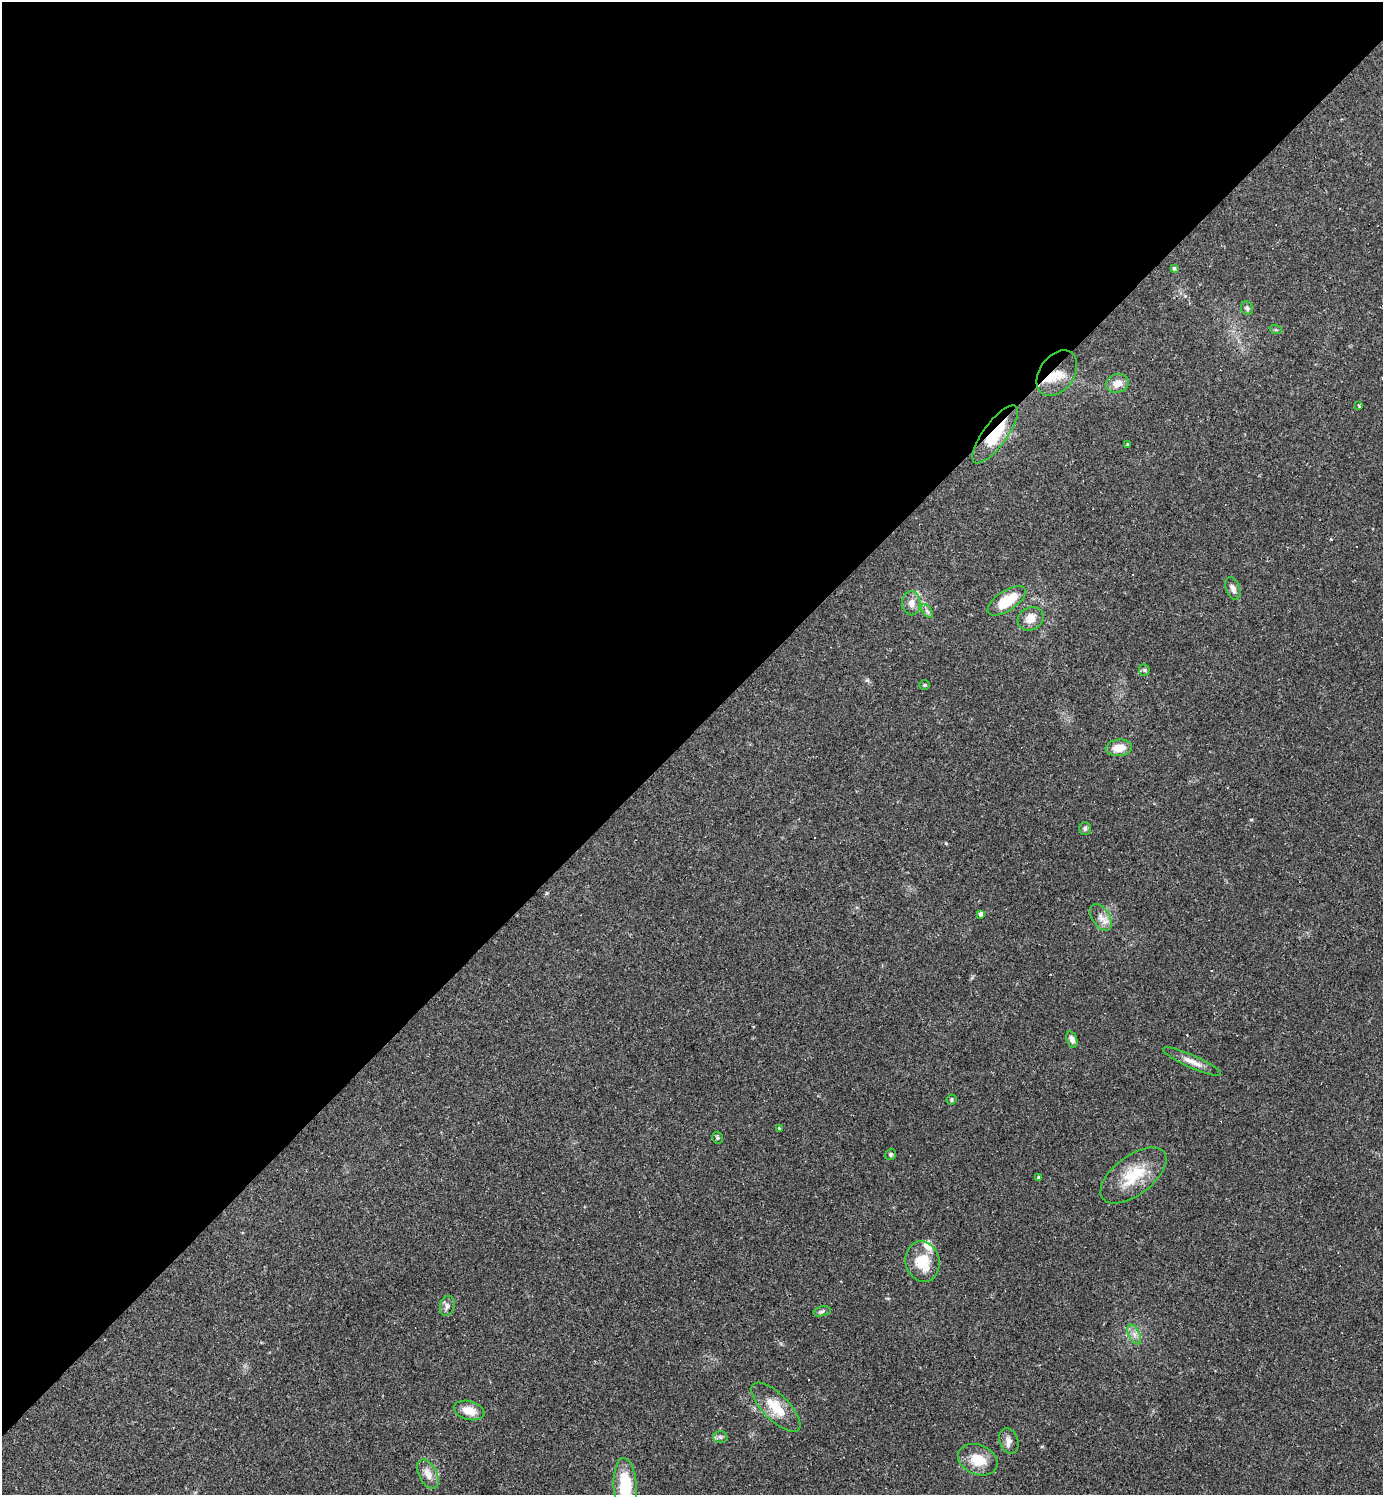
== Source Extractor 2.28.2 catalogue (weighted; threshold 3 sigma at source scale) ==
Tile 2 of 4 x 4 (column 2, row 1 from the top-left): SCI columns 1676-3056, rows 4481-5973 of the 5971 x 5973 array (HDU 1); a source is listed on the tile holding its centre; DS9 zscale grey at full resolution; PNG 1385 x 1497 px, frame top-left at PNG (2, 2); each listed source drawn as its Kron ellipse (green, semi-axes under 4 px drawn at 4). Shown black and unused: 49% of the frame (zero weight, under 2 of 3 exposures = <1% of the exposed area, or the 3 px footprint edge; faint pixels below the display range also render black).
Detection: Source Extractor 2.28.2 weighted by HDU 2 'WHT'; one run over the whole footprint, this tile lists its part. Background 0.0626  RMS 0.0058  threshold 0.0261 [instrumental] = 3 sigma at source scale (4.5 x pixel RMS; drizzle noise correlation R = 1.50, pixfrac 1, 0.05/0.05 arcsec/px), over >= 5 px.
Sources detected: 44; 4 cosmic-ray / hot-pixel residue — neither listed nor drawn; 2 inside a brighter listed object's ellipse — not listed separately; the other 38 listed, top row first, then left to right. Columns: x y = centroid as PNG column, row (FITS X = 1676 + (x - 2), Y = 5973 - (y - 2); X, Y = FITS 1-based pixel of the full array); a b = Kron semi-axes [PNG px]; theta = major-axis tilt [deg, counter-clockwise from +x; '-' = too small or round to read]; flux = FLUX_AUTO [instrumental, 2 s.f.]
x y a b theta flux
1174 268 4 4 - 1.2
1247 308 7 6 - 1.4
1276 330 6 4 -18 0.76
1057 373 25 17 54 11
1117 383 11 9 20 5.4
1359 406 4 2 - 0.6
995 434 35 12 54 22
1128 445 3 3 - 1.8
1233 588 12 6 -69 2.8
1007 601 22 10 33 17
911 603 12 9 -89 4.2
927 611 8 4 -53 1.4
1031 619 13 11 29 6
1144 670 6 5 - 0.83
924 685 5 4 - 0.71
1119 748 13 8 4 7.3
1085 828 6 5 - 1.2
981 914 4 4 - 2
1101 917 15 8 -58 4.5
1072 1039 8 5 -73 2.5
1192 1062 32 6 -24 5.3
951 1100 5 5 - 0.86
780 1129 4 2 - 1.3
717 1138 6 5 - 0.9
891 1154 6 5 - 1
1133 1175 38 19 37 22
1039 1178 4 3 - 1.4
922 1262 20 17 -76 16
447 1306 10 7 72 2.5
822 1311 8 5 15 1.2
1134 1334 10 5 -64 2.6
776 1407 32 13 -45 15
469 1410 15 9 -15 7.8
720 1437 7 6 - 1.4
1009 1441 13 9 -70 3.5
978 1460 20 14 -23 13
428 1474 16 9 -62 5.6
625 1486 28 11 -86 29
Overlapping masked pixels (flux is a lower limit): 2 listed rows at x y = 1057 373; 995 434
Isophote crosses this tile's border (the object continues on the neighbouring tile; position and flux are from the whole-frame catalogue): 1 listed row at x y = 625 1486